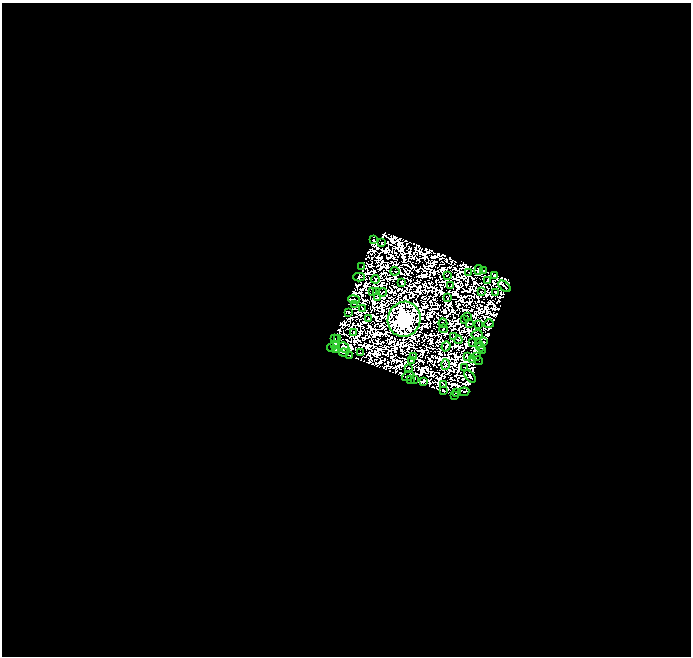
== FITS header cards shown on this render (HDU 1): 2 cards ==
NAXIS1  =                  689
NAXIS2  =                  654

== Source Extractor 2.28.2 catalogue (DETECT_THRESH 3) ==
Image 689 x 654 px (HDU 1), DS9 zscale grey, 1 PNG px = 1 image px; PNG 693 x 658 px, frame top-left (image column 1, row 654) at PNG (2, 3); each listed source drawn as its Kron ellipse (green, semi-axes under 4 px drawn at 4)
Background 0.0379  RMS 6.0e-06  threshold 1.79e-05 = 3 sigma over >= 5 px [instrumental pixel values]
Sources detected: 184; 111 with non-positive FLUX_AUTO (blend fragments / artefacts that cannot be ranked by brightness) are neither listed nor drawn; the other 73 listed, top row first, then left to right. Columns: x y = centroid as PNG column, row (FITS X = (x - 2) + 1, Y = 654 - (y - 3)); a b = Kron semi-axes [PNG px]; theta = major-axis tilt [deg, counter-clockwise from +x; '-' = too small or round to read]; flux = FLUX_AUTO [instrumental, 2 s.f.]
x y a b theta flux
373 240 3 2 - 1.1
382 243 3 2 - 0.42
362 267 2 2 - 0.19
479 270 5 2 - 0.87
484 270 4 3 - 0.22
395 271 4 2 - 0.076
469 272 2 2 - 0.37
447 275 2 2 - 0.55
494 275 4 3 - 1.7
359 277 6 4 -1 1.1
375 279 4 2 - 0.17
488 280 2 2 - 0.51
402 283 4 3 - 0.28
451 286 3 2 - 0.19
504 286 7 2 -39 2
377 291 3 2 - 0.23
481 291 2 2 - 0.54
373 292 3 2 - 0.6
382 292 4 2 - 0.019
496 292 3 3 - 0.39
377 298 4 2 - 0.62
448 298 3 2 - 0.018
354 300 6 2 -8 1.1
355 304 3 2 - 0.58
363 309 4 3 - 0.15
349 312 3 2 - 0.76
467 316 2 2 - 0.37
368 319 3 2 - 0.77
404 319 17 16 - 1300
465 320 2 2 - 0.12
443 323 4 2 - 0.049
470 323 2 2 - 0.36
489 324 5 2 - 0.48
479 325 2 2 - 0.31
443 329 4 3 - 0.3
354 333 4 2 - 0.22
477 335 5 2 - 0.011
454 337 3 2 - 0.62
334 339 3 3 - 0.29
337 339 2 2 - 0.3
458 340 4 2 - 0.0017
483 342 4 2 - 0.92
472 343 3 2 - 0.3
479 343 3 3 - 0.21
334 344 3 2 - 0.51
446 346 5 4 - 0.47
344 347 6 4 -48 1
480 347 5 2 - 1
331 348 4 2 - 0.61
335 350 3 2 - 0.95
483 350 3 2 - 0.0094
344 353 4 3 - 0.82
361 353 4 2 - 1.1
349 356 3 2 - 0.76
413 357 2 2 - 0.26
467 357 3 2 - 0.74
476 357 3 2 - 0.47
411 360 2 2 - 0.43
472 360 3 2 - 0.19
479 361 4 2 - 0.28
445 364 5 2 - 0.81
409 368 3 2 - 0.1
465 368 3 2 - 0.34
408 376 6 2 37 1.8
470 376 7 2 -52 0.56
411 379 2 2 - 0.36
414 380 3 2 - 0.28
423 381 4 3 - 0.93
443 384 3 2 - 0.37
443 391 3 3 - 0.38
464 392 5 3 - 2.2
457 393 3 2 - 0.61
454 396 2 2 - 0.36
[111 non-positive-flux detections neither listed nor drawn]